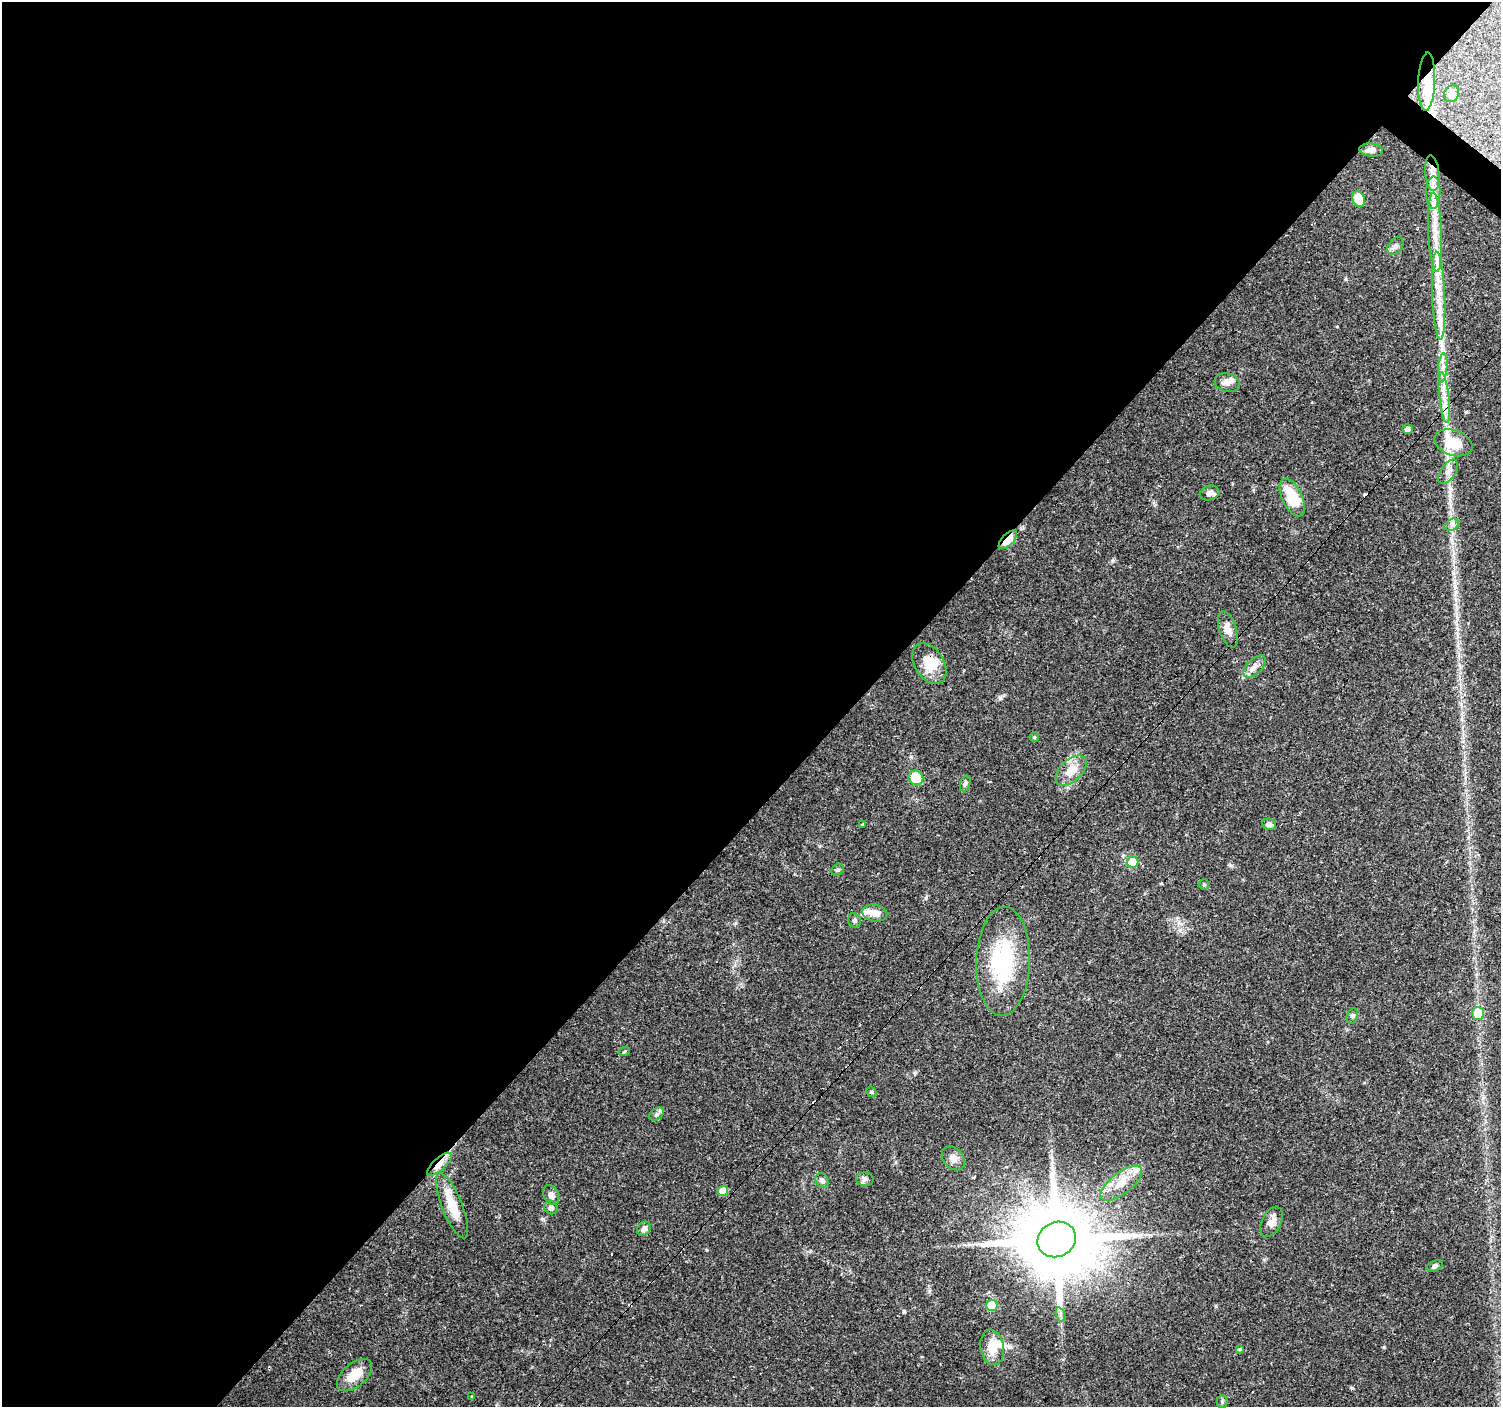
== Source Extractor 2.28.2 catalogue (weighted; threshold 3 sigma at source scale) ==
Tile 5 of 4 x 4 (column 1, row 2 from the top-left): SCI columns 1-1499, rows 2977-4381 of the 6000 x 6021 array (HDU 1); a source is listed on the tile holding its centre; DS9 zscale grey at full resolution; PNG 1503 x 1409 px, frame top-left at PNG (2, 2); each listed source drawn as its Kron ellipse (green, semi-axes under 4 px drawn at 4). Shown black and unused: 57% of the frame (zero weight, under 3 of 4 exposures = <1% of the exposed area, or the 3 px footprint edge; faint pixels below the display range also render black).
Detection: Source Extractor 2.28.2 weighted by HDU 2 'WHT'; one run over the whole footprint, this tile lists its part. Background 0.0746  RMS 0.0054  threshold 0.0242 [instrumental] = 3 sigma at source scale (4.5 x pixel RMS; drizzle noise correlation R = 1.50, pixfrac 1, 0.0396/0.0396 arcsec/px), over >= 5 px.
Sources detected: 78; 2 inside a brighter object's white glare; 9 cosmic-ray / hot-pixel residue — neither listed nor drawn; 8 inside a brighter listed object's ellipse — not listed separately; the other 59 listed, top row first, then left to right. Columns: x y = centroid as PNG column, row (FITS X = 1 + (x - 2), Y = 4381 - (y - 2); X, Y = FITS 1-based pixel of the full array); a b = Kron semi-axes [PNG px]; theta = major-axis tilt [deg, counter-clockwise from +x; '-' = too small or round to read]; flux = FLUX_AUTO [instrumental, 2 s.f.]
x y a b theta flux
1427 82 29 8 88 9.8
1452 94 9 7 63 2.6
1371 150 12 6 -6 2.9
1432 173 18 7 -85 5
1433 192 16 7 90 5
1358 199 8 6 -66 11
1435 232 40 7 -87 12
1395 246 10 7 53 1.8
1439 296 44 6 -88 12
1443 368 15 4 84 3
1227 383 13 9 -17 3.1
1444 397 26 5 -84 6
1408 429 5 5 - 2.7
1453 443 20 12 -20 14
1448 472 14 7 55 3.3
1209 493 10 7 17 2.8
1292 498 20 10 -65 17
1452 525 8 5 29 1.6
1008 540 12 6 46 13
1228 629 19 8 -72 4.8
929 664 22 14 -59 11
1255 667 14 7 45 3.2
1034 737 5 4 - 0.57
1071 771 18 11 44 8.5
916 778 7 7 - 12
965 783 8 5 71 1.1
862 824 3 3 - 0.73
1269 824 7 5 -9 2
1133 862 5 5 - 15
838 870 7 5 41 0.99
1204 884 5 4 - 0.78
875 913 13 8 -11 4.7
854 921 7 6 - 1.1
1003 961 55 27 88 49
1478 1013 6 6 - 13
1352 1016 8 5 72 1.2
624 1052 6 3 19 0.6
871 1092 5 5 - 0.71
657 1114 8 5 37 1.4
953 1158 13 10 -50 3.3
439 1164 16 6 43 3.8
865 1179 9 6 -2 1.5
822 1180 8 6 -63 2.2
1121 1183 25 10 38 9.7
723 1191 5 5 - 8.9
551 1195 10 7 -62 2.3
452 1206 35 10 -68 12
551 1207 7 6 - 1.8
1271 1222 16 9 63 3.7
644 1229 7 6 - 2.3
1057 1239 20 17 26 5800
1435 1266 9 5 23 1.3
992 1305 5 5 - 18
1060 1314 7 4 -72 1.4
992 1347 18 11 -81 9.4
1240 1349 4 4 - 0.68
354 1375 21 11 40 10
472 1396 3 2 - 0.56
1222 1401 6 5 - 0.94
Overlapping masked pixels (flux is a lower limit): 4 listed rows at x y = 1427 82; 1008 540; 439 1164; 1057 1239
Unlisted compact peaks at least as high as the median listed source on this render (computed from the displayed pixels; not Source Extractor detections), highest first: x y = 904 1311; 1000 698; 926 898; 1180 930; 1216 1306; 1113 561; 915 1073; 1230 865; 1243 677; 929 1291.